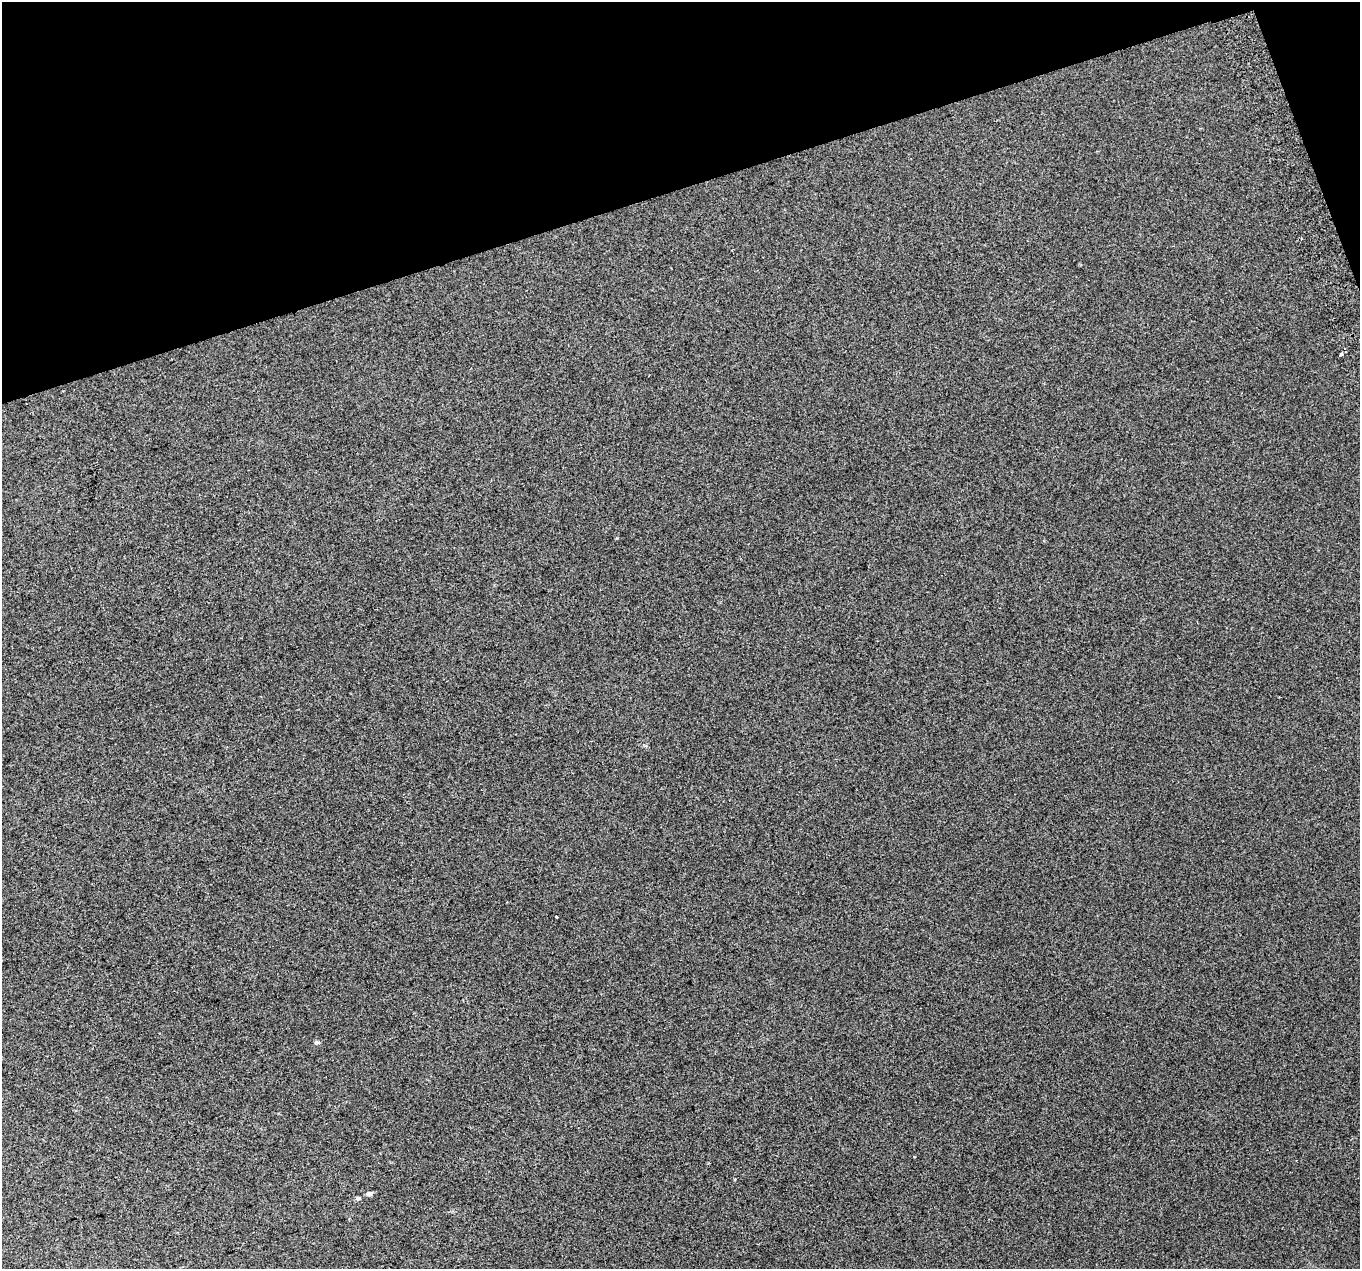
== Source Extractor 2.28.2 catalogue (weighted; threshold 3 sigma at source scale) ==
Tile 3 of 4 x 4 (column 3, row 1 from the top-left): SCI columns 2757-4114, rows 3940-5206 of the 5515 x 5290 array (HDU 1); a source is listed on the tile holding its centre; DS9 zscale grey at full resolution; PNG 1362 x 1271 px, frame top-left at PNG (2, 2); no overlay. Shown black and unused: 16% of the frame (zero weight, under 2 of 3 exposures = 2% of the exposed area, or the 3 px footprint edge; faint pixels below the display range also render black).
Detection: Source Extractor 2.28.2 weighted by HDU 2 'WHT'; one run over the whole footprint, this tile lists its part. Background 0.00879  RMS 0.007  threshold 0.0314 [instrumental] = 3 sigma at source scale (4.5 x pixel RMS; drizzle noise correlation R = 1.50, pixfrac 1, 0.0396/0.0396 arcsec/px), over >= 5 px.
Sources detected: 7; all 7 listed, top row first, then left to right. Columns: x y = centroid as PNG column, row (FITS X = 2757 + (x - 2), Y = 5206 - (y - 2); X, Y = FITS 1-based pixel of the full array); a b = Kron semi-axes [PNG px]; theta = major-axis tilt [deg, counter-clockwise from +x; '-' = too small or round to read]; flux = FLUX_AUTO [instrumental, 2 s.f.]
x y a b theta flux
1344 349 3 3 - 3.9
1341 354 4 4 - 1.7
556 916 3 3 - 1.3
316 1042 6 4 43 1.1
914 1157 2 2 - 0.77
369 1194 7 6 - 1.6
358 1198 6 4 17 1.1